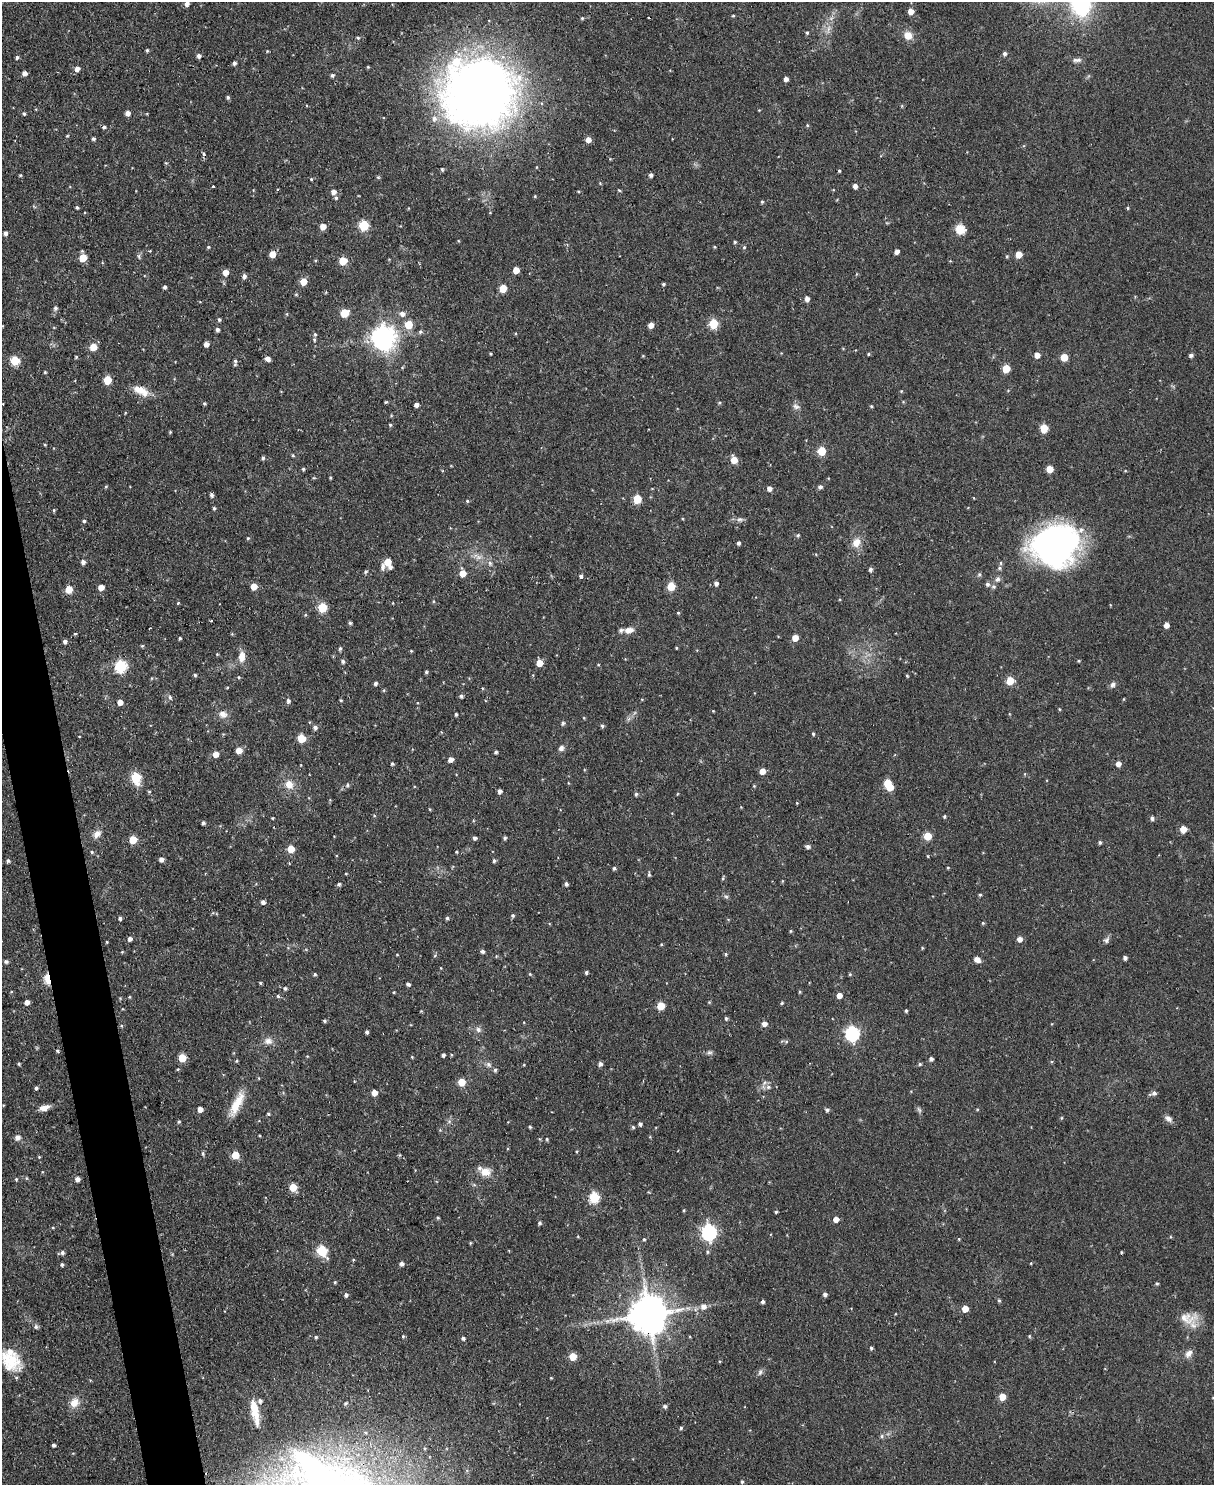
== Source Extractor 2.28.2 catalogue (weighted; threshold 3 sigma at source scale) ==
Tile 7 of 4 x 3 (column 3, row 2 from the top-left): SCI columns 2430-3641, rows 1621-3103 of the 4854 x 4838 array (HDU 1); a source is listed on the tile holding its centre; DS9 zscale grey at full resolution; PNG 1216 x 1487 px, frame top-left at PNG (2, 2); no overlay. Shown black and unused: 3% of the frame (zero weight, under 2 of 3 exposures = <1% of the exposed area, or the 3 px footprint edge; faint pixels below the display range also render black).
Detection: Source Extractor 2.28.2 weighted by HDU 2 'WHT'; one run over the whole footprint, this tile lists its part. Background 0.123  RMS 0.0083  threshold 0.0374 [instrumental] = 3 sigma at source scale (4.5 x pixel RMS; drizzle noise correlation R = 1.50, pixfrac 1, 0.05/0.05 arcsec/px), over >= 5 px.
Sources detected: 399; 1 inside a brighter object's white glare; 1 cosmic-ray / hot-pixel residue — not listed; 5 inside a brighter listed object's ellipse — not listed separately; the other 392 listed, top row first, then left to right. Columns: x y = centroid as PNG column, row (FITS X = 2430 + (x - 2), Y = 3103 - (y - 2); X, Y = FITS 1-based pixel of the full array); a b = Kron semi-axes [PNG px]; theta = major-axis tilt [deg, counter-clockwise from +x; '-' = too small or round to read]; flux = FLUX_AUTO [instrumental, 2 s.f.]
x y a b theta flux
187 4 6 5 - 3.3
911 11 5 5 - 7
733 16 4 3 - 0.92
828 29 15 4 82 4
807 33 4 4 - 1.1
908 35 11 9 -30 8.4
358 38 4 4 - 1.1
147 50 4 3 - 1.3
1005 54 5 4 - 2.2
199 56 5 5 - 2.5
17 57 5 4 - 1.5
1077 60 13 5 1 2.9
234 63 4 4 - 2.1
368 67 4 4 - 0.82
77 69 5 5 - 3.8
25 73 5 4 - 3.8
332 75 5 4 - 1.8
786 79 4 4 - 3.7
478 93 75 71 12 600
228 97 5 4 - 1.4
902 106 6 3 -73 0.8
128 113 5 4 - 4.7
24 114 5 4 - 1.3
807 125 5 4 - 0.83
104 127 5 4 - 1.6
67 136 4 3 - 0.84
93 139 4 4 - 1.5
588 140 5 5 - 5.8
204 154 3 3 - 2.4
166 163 5 3 - 0.7
442 169 5 4 - 1.2
839 171 3 3 - 1.1
20 175 4 3 - 0.83
651 175 4 3 - 2.4
378 177 5 4 - 1.2
311 179 4 4 - 0.77
600 183 4 3 - 0.74
213 186 3 3 - 1.2
855 186 5 4 - 3.7
619 190 4 4 - 0.95
333 192 5 5 - 4.6
535 196 4 3 - 0.8
336 198 6 5 - 1.5
762 202 4 4 - 1.1
77 207 5 3 - 1.2
1128 208 4 4 - 0.92
364 225 6 5 - 54
323 227 5 5 - 8.5
960 229 11 10 - 9.6
5 233 4 4 - 2.7
735 242 5 4 - 1.1
208 247 4 4 - 1.1
714 247 5 3 - 0.83
744 247 5 4 - 1.1
150 251 3 3 - 0.9
897 252 4 4 - 3.6
272 254 5 5 - 10
1019 255 5 5 - 12
139 256 7 4 -82 1.5
1007 256 5 4 - 1
83 258 5 5 - 18
343 261 5 5 - 21
516 270 5 5 - 10
225 272 5 5 - 7.3
244 276 5 5 - 2.8
303 281 5 5 - 11
663 284 4 3 - 1.2
165 287 4 4 - 1.9
503 288 5 5 - 18
296 294 5 3 - 0.88
807 299 5 4 - 3.4
55 308 7 6 - 2
344 313 6 5 - 24
287 314 5 3 - 0.84
402 314 7 7 - 4
219 319 5 4 - 1.4
713 324 6 5 - 43
408 325 6 5 - 21
651 325 5 4 - 6.3
54 327 4 3 - 0.62
217 329 4 4 - 2.3
420 332 6 5 - 1.5
315 334 5 4 - 1.3
384 338 8 8 - 770
314 340 5 4 - 1.3
206 344 4 4 - 4.4
93 347 5 5 - 14
490 354 3 2 - 0.8
868 354 4 3 - 1.1
1037 355 5 5 - 6
1191 355 4 4 - 2.2
643 356 4 3 - 0.63
76 357 4 3 - 0.92
1064 357 5 5 - 17
268 358 5 4 - 3.8
15 361 5 5 - 38
235 361 7 5 -78 1.9
1006 368 5 5 - 22
45 372 3 3 - 0.97
107 380 5 5 - 25
141 391 22 10 -26 12
901 391 4 3 - 0.71
386 402 4 3 - 0.94
204 403 4 4 - 1.1
719 403 5 3 - 0.88
3 404 3 2 - 0.51
416 405 4 4 - 3.2
796 406 10 7 -33 3.2
871 406 4 4 - 0.96
125 413 5 3 - 0.66
390 425 4 3 - 1.1
1044 428 5 5 - 26
170 432 3 3 - 0.94
821 451 5 5 - 29
293 455 4 4 - 1
263 458 5 4 - 1.6
734 460 6 5 - 11
303 469 4 4 - 1.1
1049 469 5 5 - 13
330 478 4 3 - 0.96
106 487 4 4 - 0.95
820 487 5 5 - 2.4
769 488 5 5 - 4.3
212 495 5 4 - 2.1
974 498 3 2 - 0.49
637 499 5 5 - 28
467 501 4 4 - 1.1
214 508 4 4 - 1.3
54 510 5 3 - 1
740 519 10 6 -4 2.7
84 521 4 4 - 1.3
798 535 6 4 16 1.3
248 538 5 4 - 0.95
856 542 12 10 75 8.3
738 543 4 3 - 2.1
1056 545 45 39 22 240
478 557 9 7 14 4.2
83 562 5 5 - 3
388 562 5 5 - 12
490 563 7 6 - 2.4
1001 563 5 4 - 1.2
383 567 13 6 81 3.3
390 567 5 5 - 2.8
999 568 6 5 - 1.5
870 569 5 4 - 2.4
366 572 5 4 - 1.3
463 573 6 5 - 11
581 576 4 4 - 1.8
997 579 8 7 - 2.8
716 583 5 5 - 2.7
987 584 6 5 - 2.2
254 586 5 5 - 11
671 586 5 5 - 24
993 586 7 6 - 1.8
101 587 5 5 - 6.9
69 589 5 5 - 16
433 601 5 3 - 0.9
178 603 4 4 - 0.88
322 608 5 5 - 41
678 613 5 4 - 0.96
211 621 3 3 - 1.3
350 623 4 4 - 1.4
1166 625 4 4 - 5.1
629 630 12 8 10 6
75 634 4 4 - 0.93
232 634 4 4 - 0.79
180 638 4 3 - 1.2
795 638 5 5 - 9.8
65 642 4 4 - 2.4
142 646 4 4 - 0.94
340 648 5 4 - 1.5
676 648 3 3 - 0.8
411 651 4 3 - 0.78
217 654 4 3 - 0.77
242 656 13 8 82 8.3
343 661 5 5 - 2
1079 661 4 3 - 0.91
539 663 5 5 - 12
598 665 5 3 - 0.67
121 666 6 6 - 88
426 672 4 3 - 1.3
195 675 4 4 - 1.3
907 676 4 3 - 0.9
239 677 5 4 - 1.1
1010 681 5 5 - 22
375 683 4 4 - 2.1
1113 685 8 6 57 2.5
384 690 5 4 - 0.96
461 696 4 4 - 2
170 697 8 5 -75 1.8
1124 699 4 3 - 0.64
341 700 4 3 - 0.91
288 701 6 5 - 2.2
120 702 5 5 - 6.3
1059 709 4 3 - 0.71
713 711 3 3 - 0.58
223 714 12 9 -21 5.8
456 714 4 3 - 1.2
584 718 4 4 - 0.79
563 723 5 4 - 1.7
602 726 5 4 - 1.4
315 727 5 5 - 2.8
813 734 4 3 - 1
79 736 3 2 - 0.51
301 738 5 5 - 21
561 748 7 6 - 3.1
239 750 5 5 - 9.5
496 752 4 4 - 1.5
215 754 5 5 - 7.8
450 759 6 5 - 3.9
392 764 4 4 - 1.3
1118 764 5 4 - 5.3
762 771 5 5 - 7.1
1025 774 5 3 - 0.75
136 778 6 5 - 52
568 783 4 3 - 0.63
887 783 5 5 - 20
289 784 12 10 -52 9.1
347 785 6 5 - 1.7
500 791 4 4 - 3
149 792 5 4 - 1
636 794 5 4 - 1.5
797 803 4 4 - 0.73
430 809 4 3 - 0.73
944 816 4 3 - 1.1
272 818 3 3 - 0.79
1152 818 6 5 - 1.9
203 823 4 3 - 1.9
1183 829 5 5 - 12
97 834 11 8 49 5.6
927 836 5 5 - 22
475 838 4 4 - 1.9
505 838 4 3 - 1.5
133 840 5 5 - 21
1100 842 4 4 - 1.6
808 846 5 5 - 2.6
291 849 5 5 - 17
92 852 4 4 - 1.1
456 852 4 4 - 0.92
161 859 4 4 - 4
8 861 5 4 - 1.7
494 861 4 4 - 1.7
614 868 4 3 - 1.6
948 868 4 3 - 0.89
346 874 4 3 - 0.68
649 874 6 4 -84 1.3
723 879 6 4 70 1.1
782 881 5 3 - 0.75
339 884 5 4 - 1.7
566 884 4 3 - 2.1
980 895 4 4 - 1.1
726 896 7 5 -27 1.6
263 902 4 4 - 2.9
513 915 4 4 - 1.5
120 918 4 3 - 1.9
447 918 4 4 - 1.4
983 923 4 4 - 1.1
790 931 5 3 - 0.85
130 939 5 5 - 2.9
1020 939 5 5 - 4.6
1106 940 9 7 52 2.5
107 942 3 3 - 0.73
661 944 4 3 - 0.84
922 948 5 3 - 0.74
482 951 5 4 - 2.3
122 952 4 4 - 0.68
726 954 5 4 - 1
397 955 4 2 - 0.57
435 956 5 4 - 1.1
1125 958 4 4 - 2.5
977 960 7 6 - 4.6
6 961 5 4 - 1.9
441 968 4 3 - 0.52
586 972 3 3 - 1.5
315 974 4 3 - 1.2
530 974 5 4 - 0.95
850 974 4 4 - 0.87
48 979 8 4 -81 45
260 983 4 3 - 0.9
408 984 5 4 - 1.8
285 988 5 5 - 1.5
394 992 3 3 - 0.77
799 992 4 3 - 0.96
839 995 5 4 - 6.7
278 996 5 4 - 1.3
27 1002 4 4 - 4.9
709 1002 4 4 - 0.72
782 1003 4 3 - 1.1
660 1006 5 5 - 22
906 1011 4 3 - 1.2
726 1018 5 4 - 1.4
324 1021 4 4 - 1.4
764 1024 5 5 - 4.6
122 1026 5 3 - 0.95
478 1030 8 7 - 3
367 1032 4 3 - 1.8
852 1033 7 6 - 170
268 1041 12 9 -11 5.1
786 1041 6 5 - 1.4
57 1051 4 4 - 1.2
709 1052 7 6 - 2
443 1055 4 3 - 2
412 1057 4 3 - 0.78
182 1058 5 5 - 20
931 1059 4 4 - 2.6
236 1061 4 4 - 0.89
19 1064 4 4 - 1.1
488 1064 9 6 -46 2.8
600 1064 5 5 - 2.6
920 1064 4 4 - 1.4
524 1065 4 3 - 0.63
178 1069 4 4 - 0.9
495 1070 5 4 - 1.7
461 1082 5 5 - 18
768 1087 7 6 - 2.6
36 1088 4 3 - 1.7
374 1093 5 4 - 8.9
1154 1093 7 6 - 2.4
237 1104 34 10 63 17
44 1108 11 6 17 7
200 1109 4 4 - 5.9
827 1110 5 4 - 1.9
919 1110 8 5 -54 1.8
268 1114 4 4 - 1.3
1061 1118 4 4 - 0.87
1168 1119 10 6 -42 3.8
179 1121 4 4 - 1.3
640 1124 4 4 - 2
530 1127 4 4 - 1
633 1127 4 4 - 1.2
440 1130 4 4 - 0.89
259 1135 3 3 - 0.78
17 1137 7 7 - 3.5
650 1137 5 3 - 0.73
547 1139 4 3 - 1.1
203 1153 6 4 -88 1.5
235 1155 5 5 - 20
39 1157 3 3 - 0.84
485 1172 14 11 -10 9.7
26 1178 5 3 - 0.81
16 1179 4 3 - 1
77 1179 5 4 - 3.7
293 1187 5 5 - 21
594 1197 6 5 - 63
684 1210 4 3 - 0.81
776 1212 3 3 - 1.1
438 1218 4 4 - 1.1
836 1219 5 4 - 6.1
539 1223 4 4 - 1.6
53 1228 5 3 - 0.66
709 1232 7 6 - 220
644 1239 4 4 - 1.1
959 1239 4 4 - 0.79
470 1243 4 3 - 0.82
322 1251 6 5 - 55
707 1252 6 5 - 1.3
1121 1252 4 3 - 0.73
62 1253 6 5 - 2.2
353 1260 4 3 - 0.73
401 1264 4 4 - 2.9
62 1265 4 3 - 1.7
335 1282 4 3 - 1
1157 1283 5 4 - 1.3
825 1294 4 4 - 2.5
346 1295 5 4 - 2.1
999 1301 5 4 - 1.3
763 1302 4 3 - 2
703 1306 7 7 - 5
965 1309 5 5 - 11
648 1314 11 11 - 2700
1188 1318 26 14 0 14
36 1327 6 6 - 1.8
403 1336 4 3 - 1.1
1029 1336 4 4 - 0.93
316 1337 4 4 - 1.3
463 1338 5 5 - 1.7
871 1348 4 4 - 1.2
1189 1353 11 7 53 4.6
573 1357 5 5 - 17
10 1360 28 20 -40 28
760 1372 10 5 74 2.3
90 1380 4 4 - 0.66
1002 1397 5 5 - 15
260 1401 5 5 - 2.4
74 1403 13 10 59 8.2
346 1403 6 4 33 1.3
665 1406 5 5 - 2
255 1411 28 7 -79 16
681 1428 4 3 - 1.3
882 1436 6 6 - 1.7
53 1445 4 3 - 2
742 1482 5 4 - 1.3
Overlapping masked pixels (flux is a lower limit): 3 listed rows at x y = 478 93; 48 979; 648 1314
Isophote crosses this tile's border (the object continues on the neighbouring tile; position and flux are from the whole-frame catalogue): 2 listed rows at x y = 187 4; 10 1360